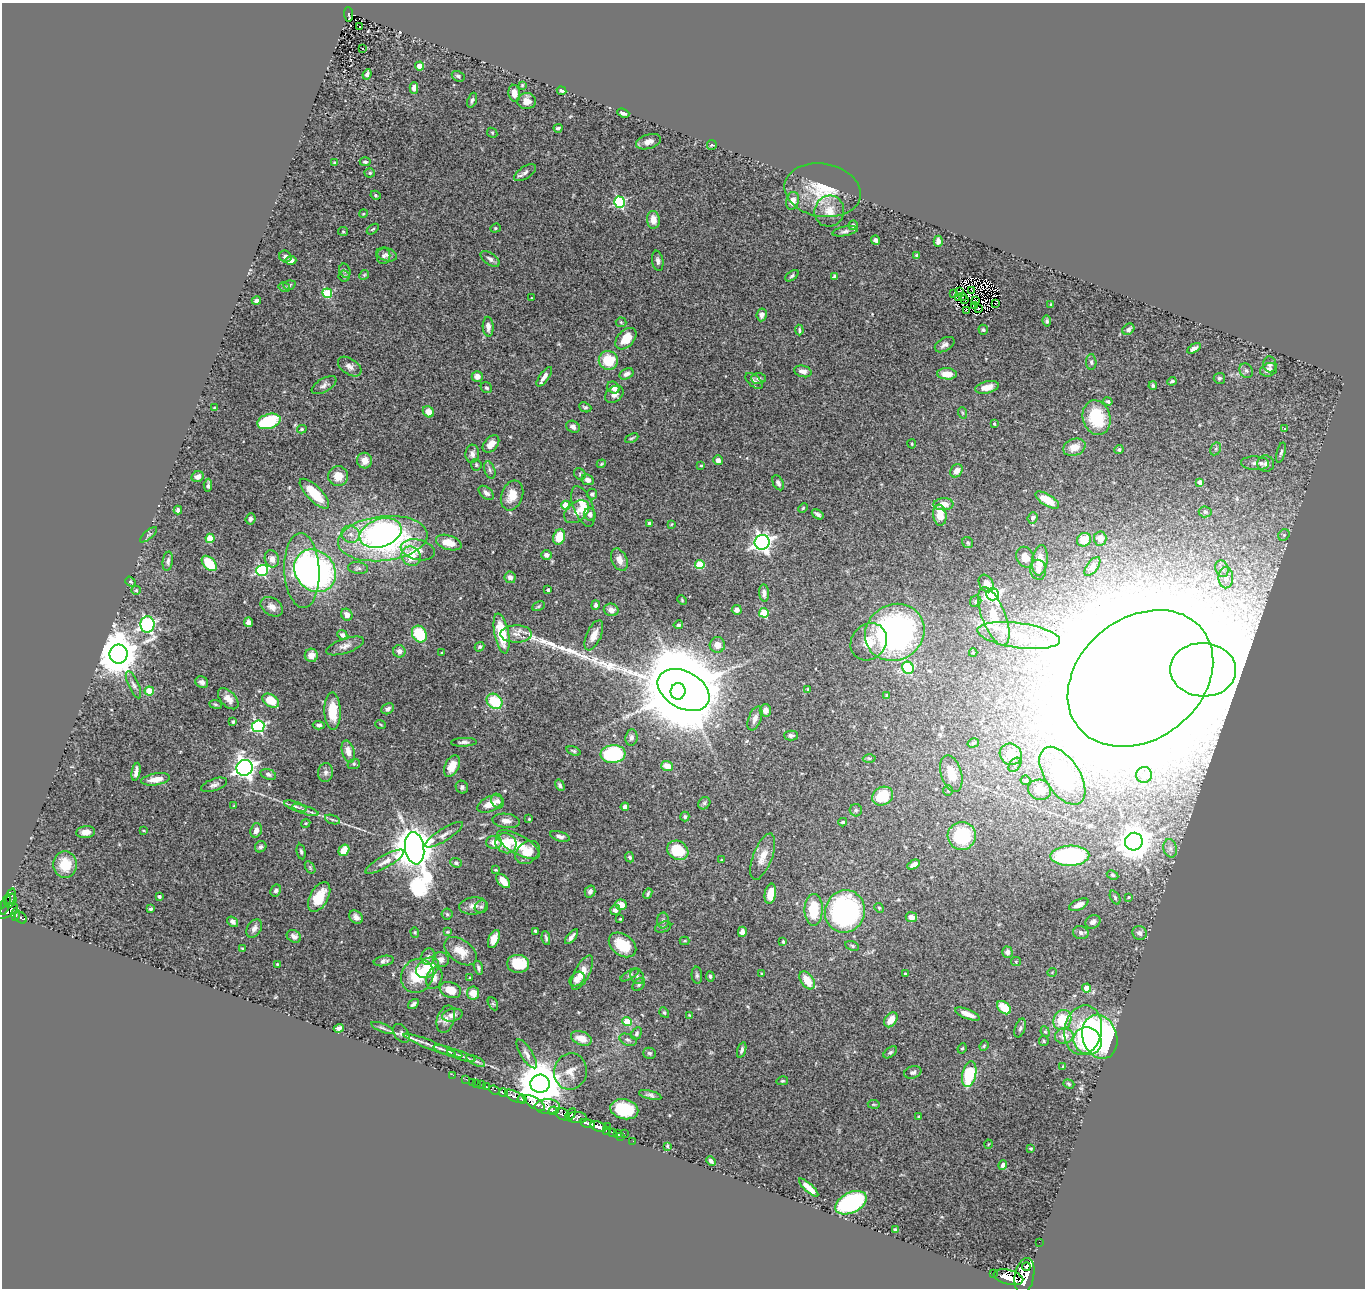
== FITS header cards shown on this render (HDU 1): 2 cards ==
NAXIS1  =                 1363
NAXIS2  =                 1286

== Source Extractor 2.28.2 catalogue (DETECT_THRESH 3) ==
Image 1363 x 1286 px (HDU 1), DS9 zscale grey, 1 PNG px = 1 image px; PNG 1367 x 1290 px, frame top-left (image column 1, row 1286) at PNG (2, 3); each listed source drawn as its Kron ellipse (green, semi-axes under 4 px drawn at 4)
Background 1.32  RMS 0.044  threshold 0.131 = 3 sigma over >= 5 px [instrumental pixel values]
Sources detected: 469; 4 with non-positive FLUX_AUTO (blend fragments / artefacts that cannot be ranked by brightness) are neither listed nor drawn; the other 465 listed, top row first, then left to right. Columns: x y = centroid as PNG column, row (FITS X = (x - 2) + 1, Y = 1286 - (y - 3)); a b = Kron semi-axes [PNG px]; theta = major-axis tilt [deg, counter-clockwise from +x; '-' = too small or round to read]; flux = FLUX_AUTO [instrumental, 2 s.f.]
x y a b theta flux
349 14 7 4 -87 37
360 26 3 2 - 4.1
362 49 3 3 - 15
420 66 4 4 - 28
367 74 5 4 - 7.9
458 76 7 5 -29 6
522 85 3 3 - 2.8
414 88 5 4 - 14
562 91 5 4 - 6.1
514 93 8 6 -80 19
472 100 8 4 69 7.6
527 101 9 8 - 19
623 113 6 3 -20 9
558 128 4 3 - 5.1
492 133 5 4 - 4
649 142 13 7 16 17
712 145 5 5 - 3.7
365 162 5 4 - 6.1
334 163 4 3 - 4.1
370 173 5 4 - 4.8
525 173 12 6 34 11
823 190 38 26 -10 130
376 195 5 4 - 3.5
792 201 9 6 75 23
619 202 5 5 - 330
829 211 16 14 66 42
363 214 4 3 - 2.4
653 220 9 6 -86 28
853 225 5 4 - 7.3
495 228 5 4 - 3.9
373 229 7 3 36 3.4
343 231 5 4 - 3.2
845 231 13 4 11 9
876 240 4 4 - 6.2
938 241 5 4 - 11
387 255 10 6 -16 11
285 256 6 5 - 9.6
383 256 8 7 - 8.2
917 256 4 3 - 5.7
490 259 11 5 -34 11
291 260 5 4 - 14
658 261 10 5 -80 9.5
345 271 7 5 -72 6.1
364 275 5 4 - 3.5
344 276 5 5 - 5.3
792 276 7 4 38 5.9
834 277 4 4 - 6.5
289 285 6 4 18 4.9
284 287 6 4 -13 6.1
972 290 3 2 - 4
960 292 4 2 - 4
327 293 5 4 - 170
954 293 3 2 - 1.1
962 297 2 2 - 0.75
532 298 3 2 - 1.7
958 298 3 2 - 1.7
964 300 3 2 - 1.8
256 301 5 4 - 9.6
976 301 3 2 - 3.6
995 303 2 2 - 3.6
1051 304 4 2 - 2.2
975 306 2 2 - 3.5
978 308 3 2 - 2.8
966 310 3 3 - 6.7
762 315 6 5 - 10
1047 321 5 4 - 5.3
621 322 5 5 - 4.2
488 327 10 5 -86 17
1128 329 6 5 - 8.4
799 330 5 3 - 4.5
983 330 5 4 - 5.2
626 339 12 8 46 50
945 345 11 6 30 11
1194 348 7 4 30 13
608 360 9 9 - 90
1091 362 8 5 -88 6
1270 364 8 6 -84 10
350 367 13 8 -34 16
1269 370 9 6 17 16
803 371 9 5 -16 16
1246 371 7 6 - 7.9
626 374 7 5 27 10
947 374 10 5 -3 30
477 376 5 5 - 16
544 377 12 4 54 15
1219 378 6 5 - 5.8
758 379 7 5 -4 8.5
754 381 10 5 -41 8.5
1172 381 4 3 - 5.6
324 385 14 6 30 12
1153 386 4 3 - 4.8
987 387 12 6 13 28
486 388 6 5 - 5.8
613 388 7 5 -31 23
614 394 10 7 35 16
1108 401 5 3 - 4.7
585 407 6 4 -24 5.6
214 408 3 2 - 2.6
428 412 6 5 - 35
963 413 6 3 -70 3.1
1097 418 17 13 -75 130
269 421 12 7 17 170
994 424 4 3 - 3.6
573 427 7 5 -29 10
302 429 5 4 - 4
1284 429 4 3 - 4.1
632 438 7 3 26 4
491 444 10 6 48 23
912 444 4 4 - 3.4
1074 447 11 8 19 33
1216 449 7 5 61 5.5
1119 450 4 4 - 7.1
1281 453 10 4 74 6.8
472 454 9 6 88 12
718 460 5 4 - 12
364 461 8 7 - 31
1255 463 14 6 -2 15
601 464 4 3 - 2.8
1266 464 8 8 - 12
476 465 6 5 - 4.6
701 466 3 2 - 3
490 470 9 5 -70 8
957 471 7 5 54 18
580 474 6 5 - 4.5
338 476 10 10 - 40
198 477 6 5 - 14
588 480 6 5 - 14
1200 482 4 4 - 24
778 483 8 5 -62 9.5
208 485 6 3 86 7.2
486 493 9 5 -40 12
314 494 19 7 -46 91
592 494 5 5 - 7.1
512 495 15 10 70 43
1047 500 13 5 -31 47
943 504 10 6 2 30
566 505 4 4 - 83
583 506 21 9 -69 53
803 508 5 4 - 3.2
178 510 4 3 - 7.5
577 512 14 9 39 27
1205 512 6 5 - 5.2
590 514 6 5 - 10
818 514 6 3 -34 8.4
940 515 10 6 -83 48
1033 518 6 5 - 6.7
250 519 5 5 - 7.2
649 523 4 3 - 7.4
671 524 3 3 - 2.7
381 533 21 14 18 470
351 534 9 8 - 19
149 535 10 3 40 5.2
1284 535 6 5 - 6.1
559 537 8 5 74 66
210 538 5 4 - 65
1100 538 7 6 - 16
383 539 45 22 6 790
1084 540 7 6 - 26
762 542 7 7 - 1400
449 543 13 7 -18 43
968 543 6 5 - 6.9
418 550 17 10 -13 32
546 555 5 5 - 13
411 556 10 9 - 71
1025 557 10 8 -66 23
272 559 9 7 -70 21
619 560 11 7 -66 20
1040 560 15 7 82 33
168 561 9 5 81 8.4
209 563 9 5 -46 92
700 565 5 4 - 130
1092 566 11 5 52 8.8
358 568 10 6 -7 8.3
1222 569 8 6 -71 11
262 570 5 5 - 390
302 570 37 17 -87 360
1038 570 10 8 -81 15
315 571 23 19 -48 720
510 577 6 5 - 13
1226 578 10 7 90 17
130 581 6 4 -38 4.6
986 583 9 6 -57 26
136 590 5 4 - 3.4
548 590 3 3 - 6.3
764 593 8 5 -85 12
992 594 7 6 - 580
682 600 5 3 - 2.8
976 601 6 5 - 5.4
595 605 5 4 - 7.1
538 606 6 4 28 4.3
272 607 12 8 -34 20
611 610 7 6 - 18
737 610 5 5 - 12
764 613 5 4 - 120
347 615 6 5 - 18
994 616 31 12 -69 94
249 622 5 4 - 15
147 624 8 7 - 760
678 625 5 4 - 6
895 632 30 27 33 950
502 633 20 7 -79 110
419 634 9 7 -61 110
516 634 16 8 1 27
342 635 5 4 - 10
594 635 16 7 66 30
1019 635 42 12 -8 130
869 642 19 17 49 58
717 645 8 7 - 25
345 646 20 7 18 20
479 647 5 4 - 4.9
399 651 6 6 - 11
442 653 3 2 - 3
973 653 4 4 - 3.5
118 654 9 9 - 11000
311 655 6 6 - 24
908 668 6 5 - 280
1203 670 33 26 -3 9600
1140 678 79 61 38 58000
202 682 7 5 -29 10
133 685 15 5 -65 11
684 690 28 18 -29 36000
808 690 4 3 - 3.9
149 691 4 4 - 81
678 691 8 7 - 7700
887 696 4 3 - 6.3
228 699 13 7 -47 24
271 701 9 6 -33 60
495 701 8 7 - 110
215 704 6 4 -7 4.1
388 709 6 5 - 9.4
765 710 6 5 - 16
333 711 18 8 -88 75
755 718 12 6 69 16
233 722 3 3 - 5.7
380 724 5 2 - 2.4
319 725 6 4 -6 7.1
258 726 6 6 - 500
791 735 7 5 -1 8.1
631 738 8 6 83 9.8
464 742 13 4 2 10
973 743 6 4 15 4.4
348 751 11 6 -74 24
574 751 7 4 -19 5.2
613 754 12 9 5 270
1011 754 11 10 - 58
869 758 6 4 -1 4.7
354 764 6 5 - 4.9
1015 765 8 5 54 9.2
452 766 11 7 62 29
667 766 6 5 - 30
245 768 8 8 - 1700
136 772 9 4 79 14
325 772 9 7 79 12
268 774 8 5 -18 8.1
951 774 19 10 -74 55
1144 775 8 8 - 20
1062 776 32 17 -57 320
156 779 14 6 9 31
1026 780 5 5 - 7.4
214 785 13 6 19 12
560 785 6 4 -59 7.3
462 787 6 6 - 7.8
1040 790 11 10 - 51
948 791 5 4 - 4.3
883 796 11 9 29 92
497 801 7 6 - 8.4
704 803 7 5 46 5.6
490 804 13 7 25 37
234 806 3 2 - 2.2
295 806 12 4 -20 8.9
625 807 4 4 - 16
305 810 14 3 -18 11
856 810 6 6 - 6
685 817 5 4 - 4.9
529 819 3 3 - 2.8
332 820 8 3 -19 5.9
506 821 14 7 -7 17
843 822 4 3 - 4.3
306 823 4 3 - 2.9
256 830 7 5 73 13
144 831 4 2 - 2.7
86 832 9 6 7 24
444 835 22 6 32 19
560 836 10 4 -16 10
962 836 14 14 - 190
494 842 8 6 0 27
1134 842 9 9 - 5600
506 843 11 9 -33 68
518 845 24 9 -30 68
261 847 6 5 - 6.4
415 848 16 9 -81 12000
1170 848 9 6 -76 13
344 850 6 5 - 39
678 850 11 9 -30 100
301 852 8 4 -80 5.7
528 852 13 10 39 42
1070 856 19 10 2 270
630 857 5 4 - 5.4
763 857 24 9 69 37
722 860 3 2 - 2.1
385 862 22 6 29 26
456 863 6 4 -20 6.8
65 865 13 12 - 77
914 865 7 4 27 16
310 867 7 4 -56 4.3
495 870 3 3 - 3.3
1113 875 6 4 -27 3.9
503 881 8 5 -47 36
276 891 6 5 - 7.2
590 892 6 5 - 12
648 893 6 3 67 5
770 894 10 5 81 47
11 896 8 4 72 180
159 896 3 3 - 7.9
319 897 16 9 61 58
1129 897 3 3 - 2.3
1115 898 7 4 -65 5
10 901 7 5 60 220
5 905 11 4 74 350
621 905 6 5 - 34
1079 905 10 5 24 17
473 906 14 8 7 21
481 907 7 6 - 6.5
879 908 5 4 - 4.3
151 909 3 3 - 5.6
615 910 5 5 - 14
814 910 16 9 89 110
8 911 12 5 31 580
845 911 21 20 - 560
447 914 5 5 - 4.7
15 915 6 4 89 260
356 917 8 5 -39 15
911 917 5 5 - 17
21 918 7 5 -39 130
620 919 3 3 - 2.7
663 921 8 6 88 8.3
233 922 6 4 -36 9.4
1093 922 8 6 34 12
663 927 8 5 21 6.6
254 928 10 6 58 14
535 931 3 3 - 3.8
415 932 5 4 - 3.5
447 932 4 4 - 3.2
742 932 5 4 - 17
1081 933 8 6 -17 9.8
1140 933 7 7 - 11
294 936 7 6 - 12
572 937 9 3 50 11
546 938 7 3 -82 5.7
494 939 9 5 68 28
685 941 5 4 - 2.9
783 942 4 3 - 4.2
623 945 15 10 -36 68
852 946 7 4 -22 5.2
242 948 4 2 - 2.4
461 951 18 11 -37 48
1007 952 5 5 - 13
428 957 8 7 - 12
441 959 8 7 - 17
384 961 10 5 10 9.5
1016 962 5 4 - 3.4
277 964 3 2 - 2.5
518 964 11 9 -5 98
428 968 12 9 35 77
478 968 7 4 -74 6.5
1052 972 4 3 - 2.2
582 973 19 7 63 40
761 973 4 2 - 2.7
905 974 3 2 - 2.5
630 975 10 4 32 5.8
697 975 8 5 -83 6.7
417 976 17 15 55 100
637 976 8 6 -59 8.3
710 976 5 4 - 6
434 978 11 7 72 17
470 978 3 3 - 2.4
577 979 8 6 39 17
807 980 10 6 -55 50
639 985 7 5 49 6.2
1087 988 4 4 - 57
450 990 11 7 -21 43
473 993 6 6 - 36
413 1004 6 3 34 7.6
493 1004 7 4 -62 4.8
1004 1008 8 5 -42 66
664 1013 5 4 - 4.5
967 1014 13 4 -22 24
452 1015 10 6 13 15
690 1015 4 3 - 2.7
446 1019 14 8 71 19
891 1020 8 5 54 33
1062 1020 10 8 63 110
627 1022 5 4 - 93
339 1028 5 4 - 9.9
382 1028 12 3 -22 7.7
1020 1028 10 5 71 7.3
1083 1030 25 18 79 150
1045 1032 5 4 - 4.6
401 1033 10 7 -56 9.2
637 1033 6 4 60 6.3
1064 1036 9 8 - 34
1100 1037 22 17 -72 740
581 1038 11 6 -20 30
628 1040 9 5 -23 8.1
1044 1041 5 4 - 3.9
1087 1041 14 13 - 260
430 1045 28 4 -21 20
984 1046 5 4 - 3.5
962 1048 5 4 - 3.5
742 1050 8 4 73 8.1
448 1051 15 3 -18 9.5
890 1052 8 4 36 5.5
649 1053 6 5 - 5.7
527 1054 16 6 -58 13
461 1056 15 3 -17 8.4
476 1061 10 4 -26 6.5
1063 1067 4 3 - 7.4
570 1072 18 16 78 36
913 1072 9 6 16 8.1
969 1074 13 6 78 150
453 1075 2 2 - 16
466 1079 3 2 - 10
782 1081 6 4 14 3.9
472 1082 2 2 - 3.2
477 1083 2 2 - 9.8
540 1084 9 9 - 14000
1069 1084 6 4 -19 4
482 1085 3 2 - 7.9
486 1087 3 3 - 53
494 1090 5 3 - 230
503 1093 4 4 - 270
650 1095 11 4 -14 8
514 1096 11 5 -27 1200
522 1099 5 3 - 690
534 1103 12 5 -32 3200
874 1104 6 3 -9 2.7
547 1107 13 7 1 1400
624 1109 14 10 -13 130
554 1111 5 4 - 470
563 1114 7 5 -33 580
571 1114 7 4 60 350
919 1117 3 3 - 2.8
577 1118 10 5 -4 230
588 1123 7 3 -15 1100
598 1127 8 5 -21 1100
607 1127 3 2 - 16
606 1130 3 2 - 33
612 1133 4 3 - 42
624 1133 2 2 - 71
617 1134 3 2 - 8.4
621 1136 3 2 - 32
633 1141 2 2 - 14
988 1144 4 3 - 2.3
667 1146 4 3 - 3
1031 1148 3 3 - 3.3
711 1161 5 3 - 7
1003 1165 5 4 - 9.8
809 1188 12 4 -43 31
851 1203 17 10 26 470
895 1230 4 3 - 5.3
1039 1242 2 2 - 9.9
1026 1267 4 3 - 810
994 1274 3 3 - 120
1024 1276 18 9 80 5700
1008 1277 15 7 -14 4100
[4 non-positive-flux detections neither listed nor drawn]